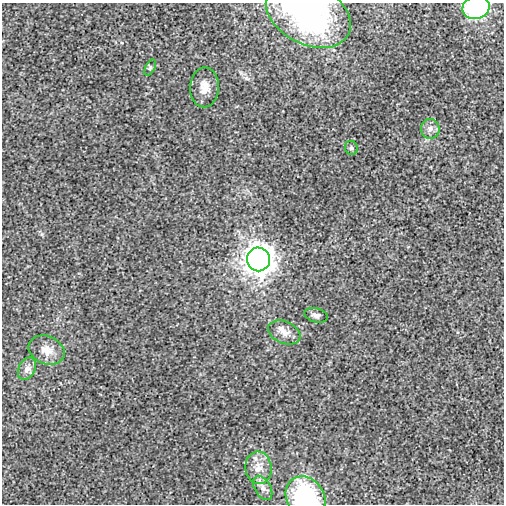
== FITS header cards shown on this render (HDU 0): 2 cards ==
NAXIS1  =                  502
NAXIS2  =                  502

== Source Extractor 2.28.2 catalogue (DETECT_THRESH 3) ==
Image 502 x 502 px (HDU 0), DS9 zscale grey, 1 PNG px = 1 image px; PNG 506 x 506 px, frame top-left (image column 1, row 502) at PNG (2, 3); each listed source drawn as its Kron ellipse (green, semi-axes under 4 px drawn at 4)
Background -8.03e-05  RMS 0.0025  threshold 0.00765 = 3 sigma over >= 5 px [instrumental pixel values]
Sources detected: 14; all 14 listed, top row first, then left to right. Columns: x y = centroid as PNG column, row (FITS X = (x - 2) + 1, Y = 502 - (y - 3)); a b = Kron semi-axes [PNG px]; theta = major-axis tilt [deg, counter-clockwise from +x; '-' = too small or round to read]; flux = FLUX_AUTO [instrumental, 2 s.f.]
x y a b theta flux
476 8 14 11 14 26
308 14 45 30 -27 28
150 68 9 4 63 0.35
204 87 20 14 88 2.3
430 129 10 9 - 0.97
351 148 7 6 - 0.38
259 259 12 11 - 210
316 315 12 7 -13 0.68
284 332 17 11 -23 1.7
47 350 18 14 -23 2.2
27 369 12 8 62 1
258 468 16 13 -82 2.4
263 488 13 8 -60 1
305 497 22 18 -53 20
At the frame edge (FLAGS 8, measured only in part): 3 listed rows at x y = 476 8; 308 14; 305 497